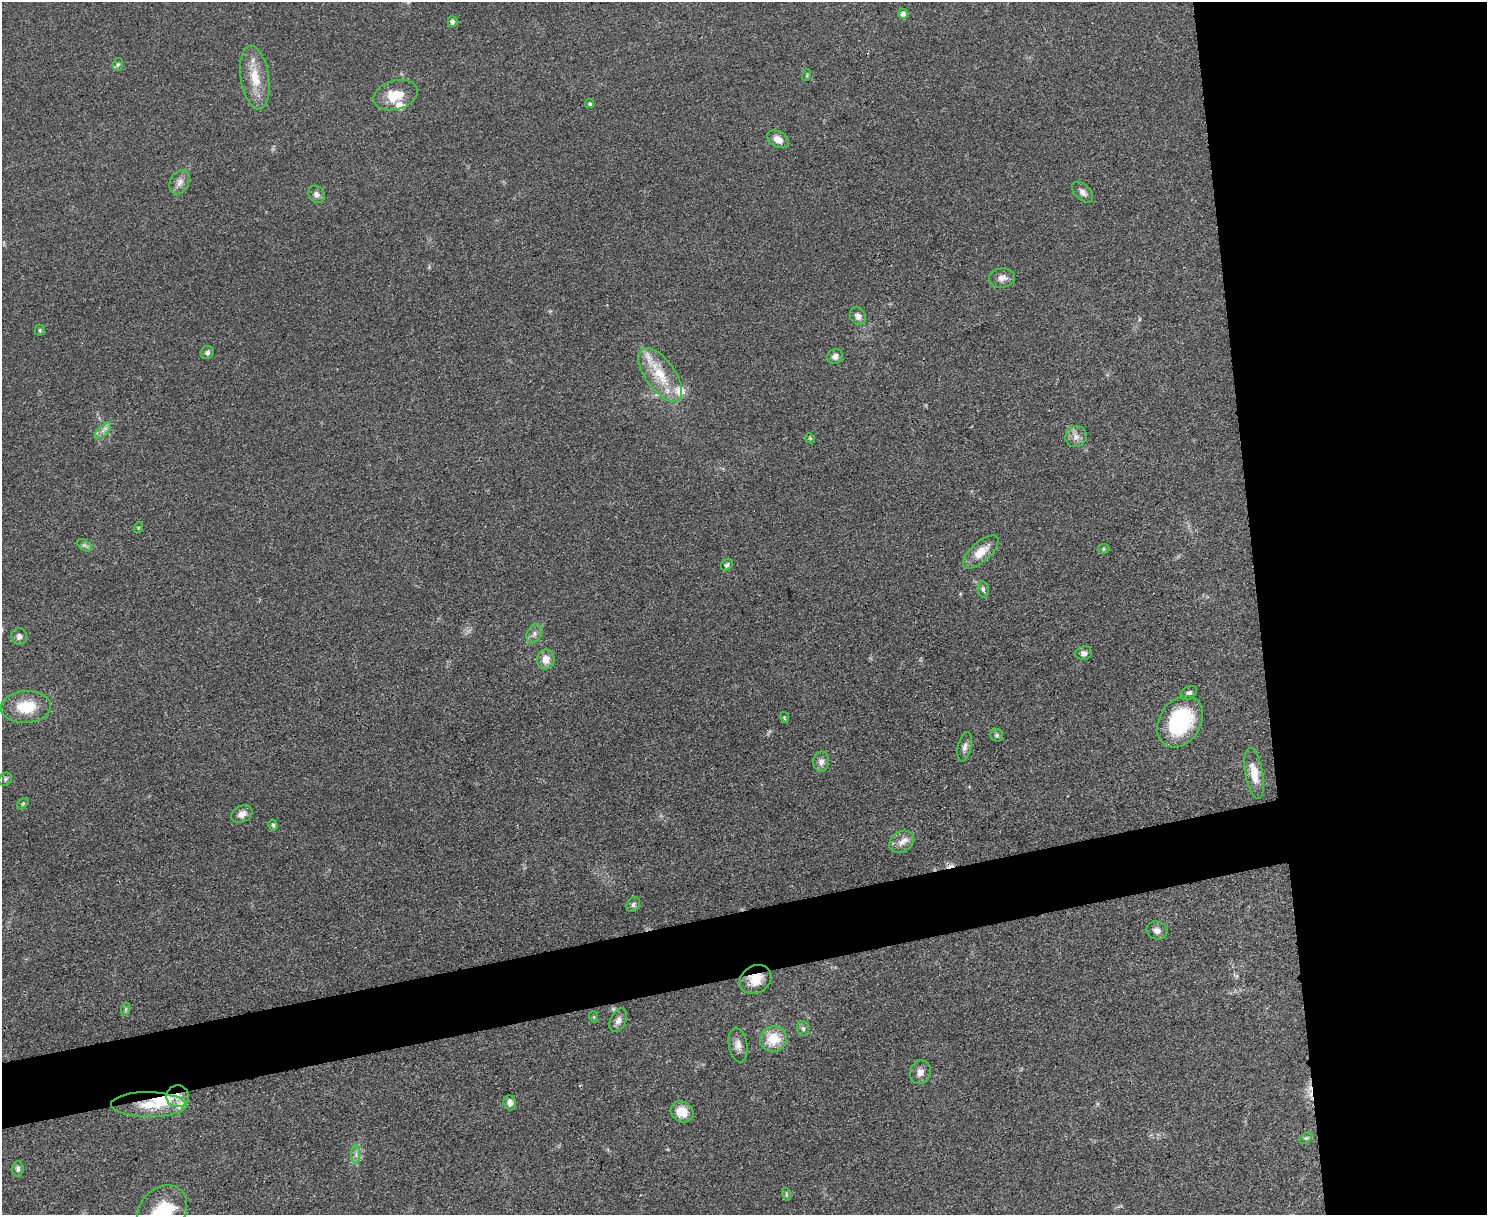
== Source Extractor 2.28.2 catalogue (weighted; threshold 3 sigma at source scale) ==
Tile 6 of 3 x 4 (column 3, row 2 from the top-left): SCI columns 3109-4593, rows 2434-3646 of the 4847 x 4868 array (HDU 1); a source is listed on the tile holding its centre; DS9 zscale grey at full resolution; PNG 1489 x 1217 px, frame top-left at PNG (2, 2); each listed source drawn as its Kron ellipse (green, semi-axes under 4 px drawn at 4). Shown black and unused: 20% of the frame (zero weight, under 3 of 4 exposures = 1% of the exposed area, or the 3 px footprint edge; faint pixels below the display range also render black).
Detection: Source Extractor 2.28.2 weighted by HDU 2 'WHT'; one run over the whole footprint, this tile lists its part. Background 0.0485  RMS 0.0049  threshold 0.022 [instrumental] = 3 sigma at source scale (4.5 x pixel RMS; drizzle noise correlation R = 1.50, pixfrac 1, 0.05/0.05 arcsec/px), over >= 5 px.
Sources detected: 72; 1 inside a brighter object's white glare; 2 cosmic-ray / hot-pixel residue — neither listed nor drawn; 7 inside a brighter listed object's ellipse — not listed separately; the other 62 listed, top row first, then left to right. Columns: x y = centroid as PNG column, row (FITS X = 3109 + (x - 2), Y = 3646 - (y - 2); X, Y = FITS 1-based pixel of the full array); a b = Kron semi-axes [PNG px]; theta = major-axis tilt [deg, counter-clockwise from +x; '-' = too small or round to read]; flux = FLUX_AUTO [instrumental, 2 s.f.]
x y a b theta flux
903 14 5 5 - 3.3
453 21 5 5 - 1.8
118 64 6 5 - 0.83
807 75 6 4 73 0.58
255 78 32 14 -81 13
396 95 22 14 16 11
590 104 5 4 - 0.83
778 139 12 8 -29 4.1
180 182 13 9 63 3.1
1083 192 13 7 -46 2.2
316 194 9 7 -55 2.1
1002 278 13 9 6 3.4
858 316 9 7 -60 2.7
40 330 5 5 - 0.75
207 352 7 6 - 1.5
835 356 8 7 - 2.2
660 375 31 15 -54 16
103 431 10 5 44 2
1076 437 11 10 - 3.2
810 438 5 4 - 0.62
138 528 5 3 - 0.44
84 545 8 5 -31 1.3
1103 549 6 5 - 0.74
981 552 22 9 41 8.1
727 565 6 5 - 0.99
983 589 8 5 -80 1.2
534 634 10 7 66 2.1
19 637 8 8 - 1.9
1084 653 8 7 - 2.3
546 659 10 9 - 4.6
1189 693 9 6 31 1.9
26 707 25 16 3 15
784 717 5 3 - 0.48
1180 722 27 20 57 46
997 735 6 6 - 0.99
965 747 15 6 78 2.5
821 761 10 8 80 2.7
1254 773 25 9 -80 8.3
5 779 7 6 - 1.1
23 804 7 4 45 0.68
242 814 11 8 24 3.2
273 825 5 4 - 0.87
902 842 13 10 33 3.8
633 904 8 6 57 1.4
1157 930 10 9 - 2.5
756 979 16 13 32 8.4
126 1009 6 4 71 0.78
594 1017 5 3 - 0.48
618 1020 12 8 65 2.7
803 1028 7 5 -74 1.3
773 1039 14 12 31 13
738 1045 17 9 -80 3.7
920 1072 12 10 69 3.2
178 1096 11 11 - 4.3
510 1103 7 6 - 2.7
149 1105 38 12 -1 15
682 1112 12 10 -34 8.1
1306 1138 7 4 43 0.97
356 1155 9 4 -90 1.6
18 1169 8 6 88 1.4
786 1194 6 4 -72 0.67
162 1211 28 22 46 23
Overlapping masked pixels (flux is a lower limit): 4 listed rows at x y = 660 375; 756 979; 178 1096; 149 1105
Isophote crosses this tile's border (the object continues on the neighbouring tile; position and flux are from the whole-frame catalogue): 1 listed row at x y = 162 1211